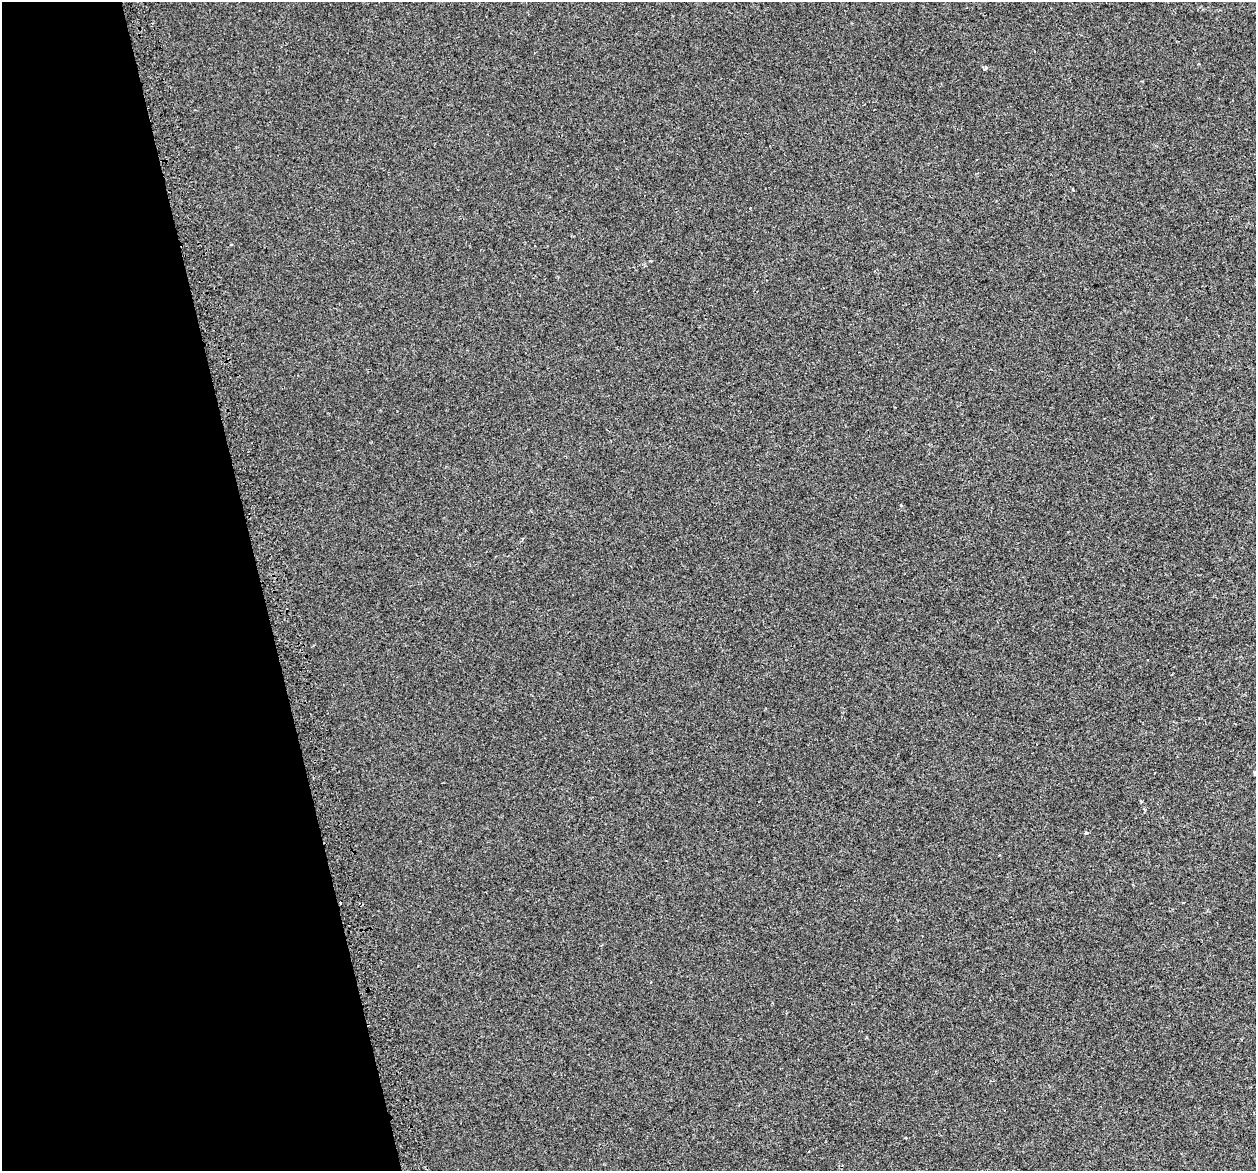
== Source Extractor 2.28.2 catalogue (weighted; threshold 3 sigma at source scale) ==
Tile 5 of 4 x 4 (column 1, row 2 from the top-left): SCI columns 42-1295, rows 2457-3625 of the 5097 x 4867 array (HDU 1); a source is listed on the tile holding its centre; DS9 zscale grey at full resolution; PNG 1258 x 1173 px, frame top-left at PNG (2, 2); no overlay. Shown black and unused: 21% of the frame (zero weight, under 2 of 3 exposures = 3% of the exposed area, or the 3 px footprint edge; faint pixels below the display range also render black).
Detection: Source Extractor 2.28.2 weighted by HDU 2 'WHT'; one run over the whole footprint, this tile lists its part. Background 0.00356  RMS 0.0041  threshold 0.0185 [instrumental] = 3 sigma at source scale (4.5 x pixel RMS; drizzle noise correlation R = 1.50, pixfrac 1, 0.0396/0.0396 arcsec/px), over >= 5 px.
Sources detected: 8; all 8 listed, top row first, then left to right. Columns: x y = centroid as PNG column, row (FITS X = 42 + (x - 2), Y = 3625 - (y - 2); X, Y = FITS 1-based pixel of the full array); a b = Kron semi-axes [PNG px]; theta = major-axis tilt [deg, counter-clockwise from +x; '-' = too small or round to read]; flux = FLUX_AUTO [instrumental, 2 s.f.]
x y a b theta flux
986 68 4 4 - 0.69
1073 189 3 3 - 0.72
231 245 4 2 - 0.34
651 261 3 2 - 0.54
901 506 4 3 - 0.55
1086 833 3 3 - 0.97
340 902 3 3 - 16
906 1138 3 3 - 1
Overlapping masked pixels (flux is a lower limit): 1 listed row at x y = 340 902